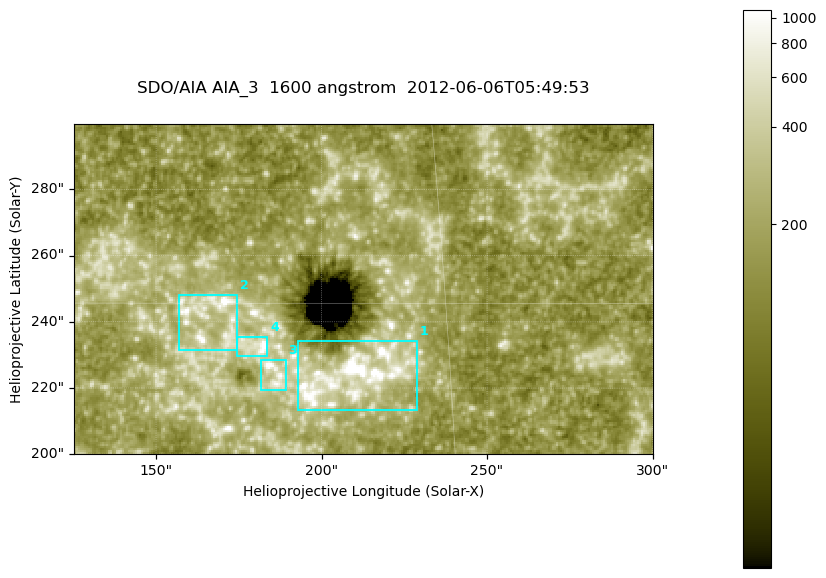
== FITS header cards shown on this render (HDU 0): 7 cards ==
TELESCOP= 'SDO/AIA '
INSTRUME= 'AIA_3   '
WAVELNTH=                 1600
WAVEUNIT= 'angstrom'
DATE-OBS= '2012-06-06T05:49:53.13'
CTYPE1  = 'HPLN-TAN'
CTYPE2  = 'HPLT-TAN'

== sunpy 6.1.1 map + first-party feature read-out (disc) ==
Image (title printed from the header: SDO/AIA AIA_3  1600 angstrom  2012-06-06T05:49:53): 287 x 164 px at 0.609 arcsec/px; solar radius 946 arcsec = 1552 px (partial field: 0.6% of the solar disc is inside the frame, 100% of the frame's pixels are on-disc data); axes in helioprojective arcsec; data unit not stated in the header (colour bar unlabelled)
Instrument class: DISC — disc imager (sunpy class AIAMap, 1600 A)
Bright regions (active regions / flare kernels): reference = the on-disc median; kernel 3 px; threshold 5 sigma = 327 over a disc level ~180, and >= 1.15x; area >= 47 px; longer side >= 3 px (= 1.8 arcsec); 4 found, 4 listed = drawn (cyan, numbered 1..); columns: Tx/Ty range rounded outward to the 2 arcsec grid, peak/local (2 s.f.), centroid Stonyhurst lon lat
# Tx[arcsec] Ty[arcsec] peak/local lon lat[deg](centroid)
1 192..230 212..234 22 +13 +14
2 156..176 230..248 7.9 +10 +15
3 182..190 218..230 8.2 +12 +14
4 174..184 230..236 6.8 +11 +14